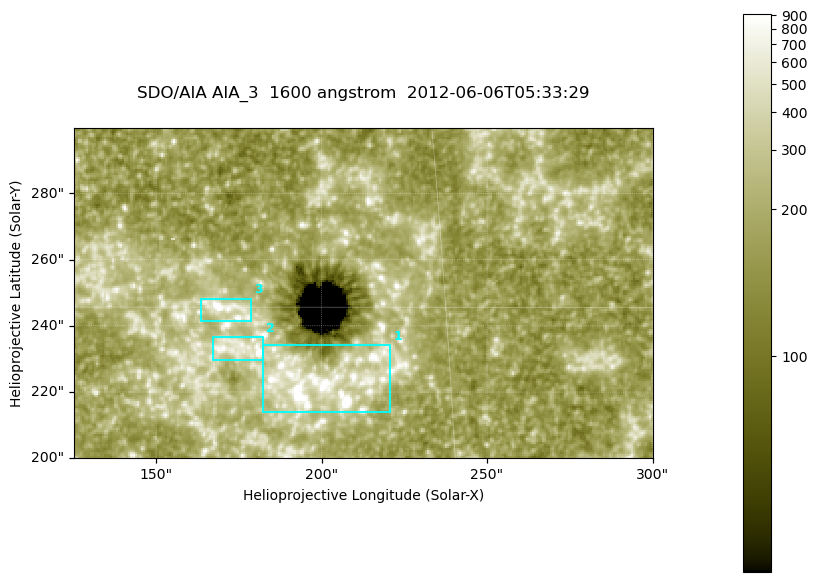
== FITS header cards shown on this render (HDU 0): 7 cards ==
TELESCOP= 'SDO/AIA '
INSTRUME= 'AIA_3   '
WAVELNTH=                 1600
WAVEUNIT= 'angstrom'
DATE-OBS= '2012-06-06T05:33:29.12'
CTYPE1  = 'HPLN-TAN'
CTYPE2  = 'HPLT-TAN'

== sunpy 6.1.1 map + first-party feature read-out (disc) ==
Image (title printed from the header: SDO/AIA AIA_3  1600 angstrom  2012-06-06T05:33:29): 287 x 164 px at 0.609 arcsec/px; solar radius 946 arcsec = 1552 px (partial field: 0.6% of the solar disc is inside the frame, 100% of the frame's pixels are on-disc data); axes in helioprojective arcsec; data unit not stated in the header (colour bar unlabelled)
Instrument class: DISC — disc imager (sunpy class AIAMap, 1600 A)
Bright regions (active regions / flare kernels): reference = the on-disc median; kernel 3 px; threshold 5 sigma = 316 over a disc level ~181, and >= 1.15x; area >= 47 px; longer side >= 3 px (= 1.8 arcsec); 3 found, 3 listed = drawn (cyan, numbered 1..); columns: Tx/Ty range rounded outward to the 2 arcsec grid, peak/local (2 s.f.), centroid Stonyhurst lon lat
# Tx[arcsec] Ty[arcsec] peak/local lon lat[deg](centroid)
1 182..222 214..234 13 +12 +14
2 166..184 230..238 6 +11 +14
3 162..180 240..248 8.1 +11 +15